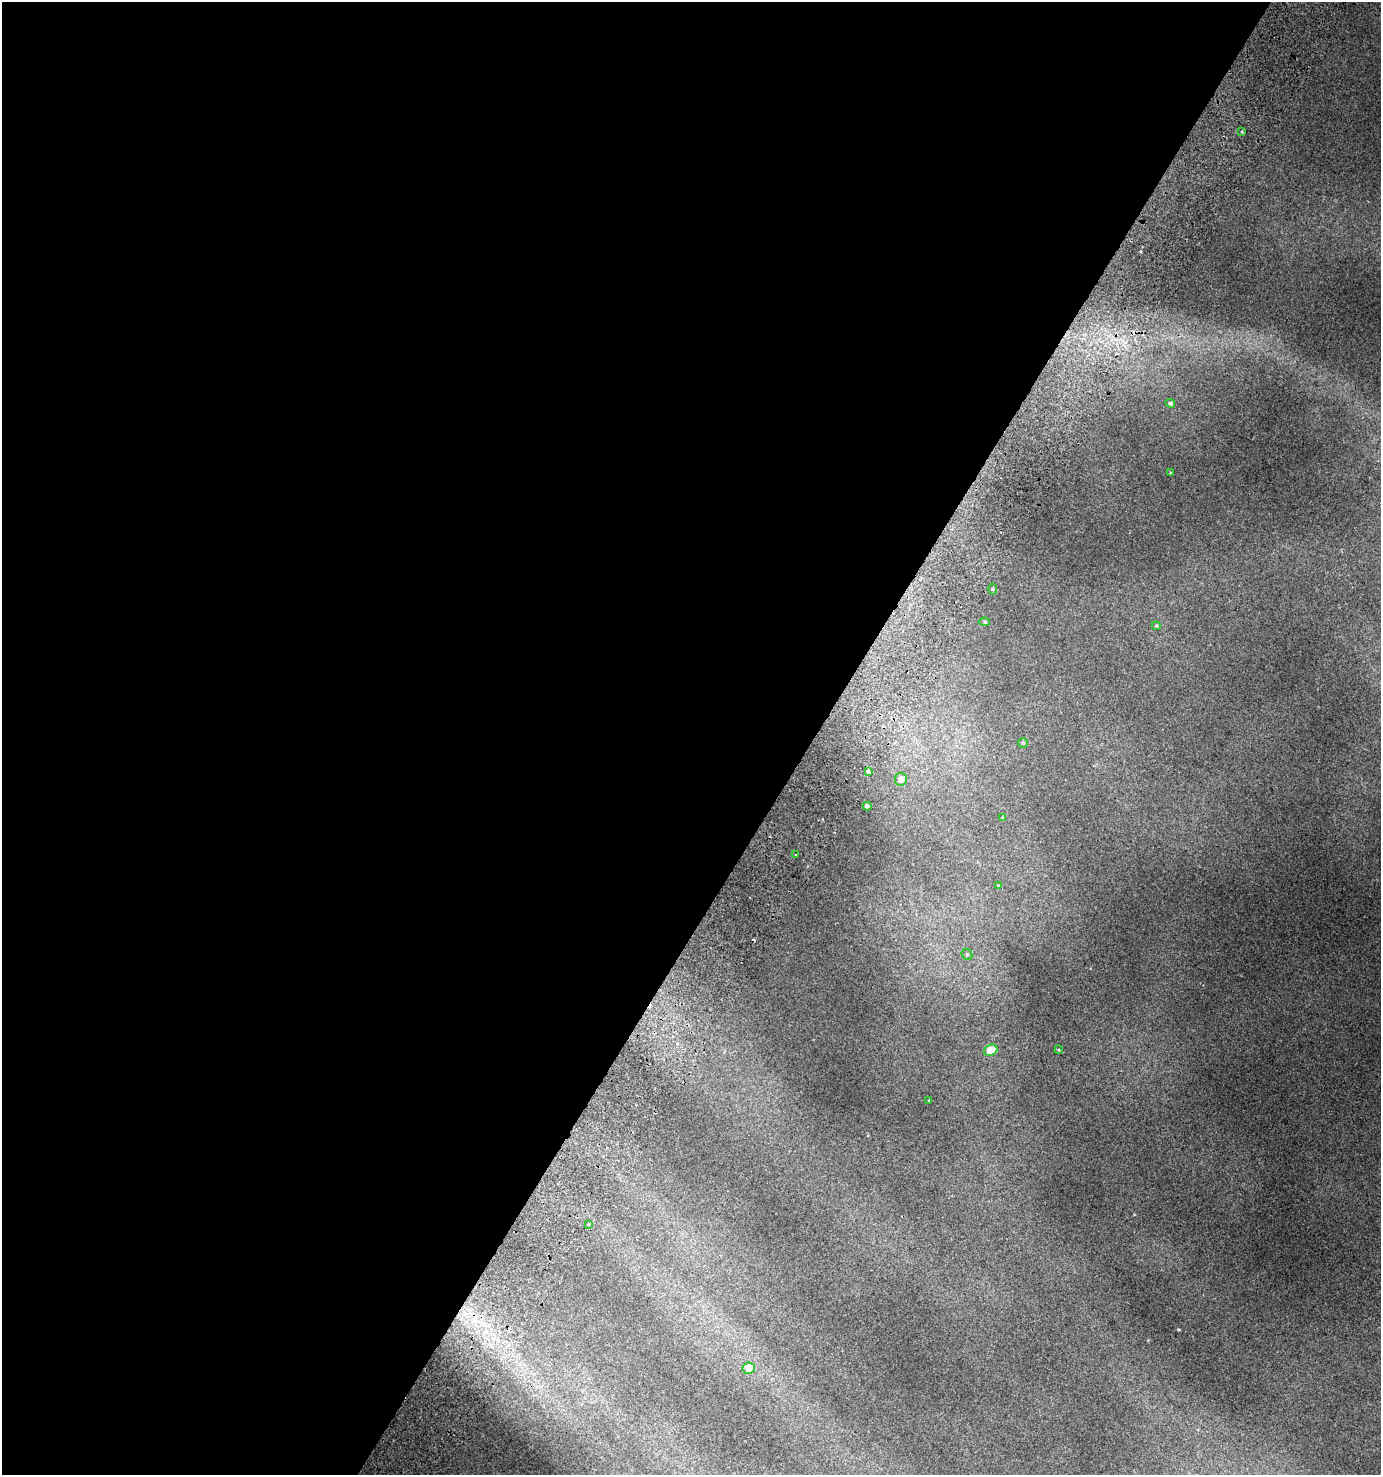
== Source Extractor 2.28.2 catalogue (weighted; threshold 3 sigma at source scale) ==
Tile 5 of 4 x 4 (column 1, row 2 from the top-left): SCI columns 253-1631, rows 2998-4470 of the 6088 x 5990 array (HDU 1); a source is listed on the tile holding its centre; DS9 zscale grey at full resolution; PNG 1383 x 1477 px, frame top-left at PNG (2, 2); each listed source drawn as its Kron ellipse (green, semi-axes under 4 px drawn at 4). Shown black and unused: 59% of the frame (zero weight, under 2 of 3 exposures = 4% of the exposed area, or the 3 px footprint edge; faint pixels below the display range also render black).
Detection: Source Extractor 2.28.2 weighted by HDU 2 'WHT'; one run over the whole footprint, this tile lists its part. Background 0.0164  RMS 0.0048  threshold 0.0215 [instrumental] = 3 sigma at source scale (4.5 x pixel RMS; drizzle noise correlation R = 1.50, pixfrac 1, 0.0396/0.0396 arcsec/px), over >= 5 px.
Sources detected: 22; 3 cosmic-ray / hot-pixel residue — neither listed nor drawn; the other 19 listed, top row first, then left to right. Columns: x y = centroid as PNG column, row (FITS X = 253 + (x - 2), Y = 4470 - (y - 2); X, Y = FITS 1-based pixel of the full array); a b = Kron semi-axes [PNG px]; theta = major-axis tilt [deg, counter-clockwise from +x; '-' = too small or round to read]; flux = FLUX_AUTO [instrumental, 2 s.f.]
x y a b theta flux
1242 132 3 3 - 0.53
1170 403 5 4 - 0.87
1171 473 3 2 - 0.44
992 589 5 3 - 0.52
985 622 5 4 - 0.71
1156 626 4 4 - 0.57
1023 743 5 5 - 0.72
868 772 3 3 - 3
901 779 6 6 - 3
867 806 4 4 - 1.3
1003 818 4 3 - 0.39
796 855 3 3 - 0.8
998 886 4 3 - 4.7
967 954 6 5 - 0.72
991 1050 7 5 23 8.6
1059 1050 4 3 - 0.44
929 1101 3 2 - 0.46
589 1224 4 3 - 0.47
749 1368 6 5 - 8.8
Unlisted compact peaks at least as high as the median listed source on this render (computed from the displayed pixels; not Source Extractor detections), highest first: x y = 1178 1329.